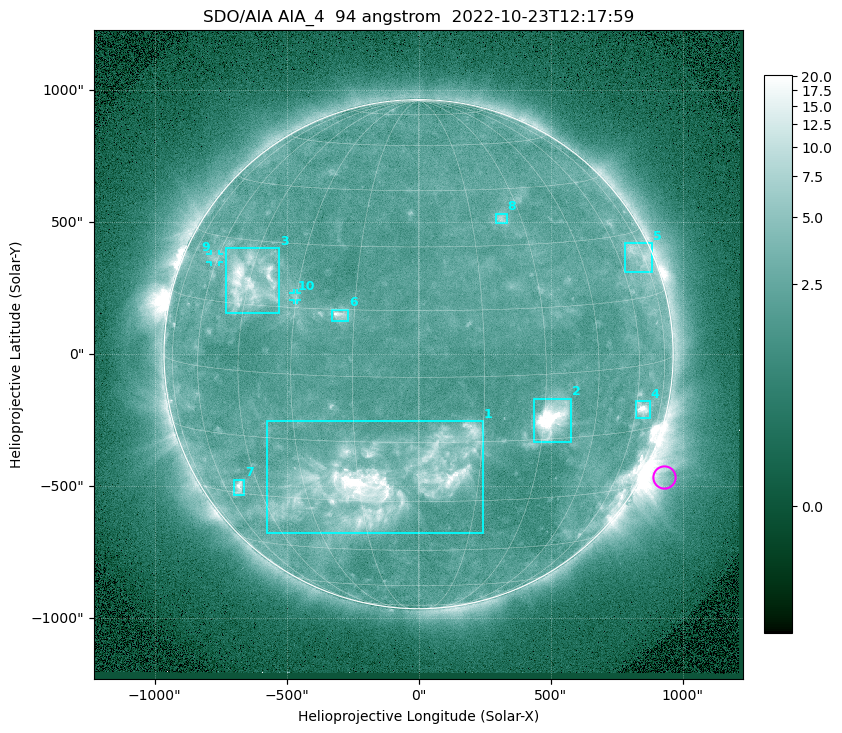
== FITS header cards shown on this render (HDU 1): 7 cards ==
TELESCOP= 'SDO/AIA '           / For AIA: SDO/AIA
INSTRUME= 'AIA_4   '           / For AIA: AIA_ATA1, AIA_ATA2, AIA_ATA3 or AIA_AT
WAVELNTH=                   94 / [angstrom] Wavelength
WAVEUNIT= 'angstrom'           / Wavelength unit: angstrom
DATE-OBS= '2022-10-23T12:17:59.121' / [ISO] Date when observation started; ISO 8
CTYPE1  = 'HPLN-TAN'           / CTYPE1: HPLN
CTYPE2  = 'HPLT-TAN'           / CTYPE2: HPLT

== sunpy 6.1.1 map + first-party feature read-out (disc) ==
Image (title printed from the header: SDO/AIA AIA_4  94 angstrom  2022-10-23T12:17:59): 1024 x 1024 px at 2.4 arcsec/px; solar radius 964 arcsec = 402 px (full disc in frame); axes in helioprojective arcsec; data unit not stated in the header (colour bar unlabelled)
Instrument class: DISC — disc imager (sunpy class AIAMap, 94 A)
Bright regions (active regions / flare kernels): reference = the median radial profile (limb darkening/brightening removed); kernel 9 px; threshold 5 sigma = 2.9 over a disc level ~2.23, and >= 1.15x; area >= 12 px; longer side >= 10 px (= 24 arcsec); searched inside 0.97 R_sun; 10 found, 10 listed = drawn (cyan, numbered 1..; 2 of them under ~33 arcsec drawn as corner ticks so the feature stays visible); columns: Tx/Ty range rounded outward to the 5 arcsec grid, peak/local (2 s.f.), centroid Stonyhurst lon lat
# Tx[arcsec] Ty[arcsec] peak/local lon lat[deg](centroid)
1 -575..245 -680..-255 15 -9 -25
2 435..575 -335..-165 28 +32 -10
3 -730..-525 155..400 8.1 -45 +20
4 820..875 -240..-175 9.1 +63 -10
5 780..885 310..420 3.5 +71 +25
6 -330..-265 125..170 5.7 -18 +14
7 -700..-660 -535..-475 6 -53 -28
8 290..335 495..535 3.3 +24 +37
9 -790..-755 350..380 2.8 -62 +25
10 -475..-460 205..230 2.4 -30 +18
Off-limb structures (1.02-1.3 R_sun): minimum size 162 px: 5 found; the strongest spans PA ~225..265 deg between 1.02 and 1.3 R_sun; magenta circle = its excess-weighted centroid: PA ~245 deg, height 1.08 R_sun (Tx ~930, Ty ~-465 arcsec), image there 3.1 x the reference